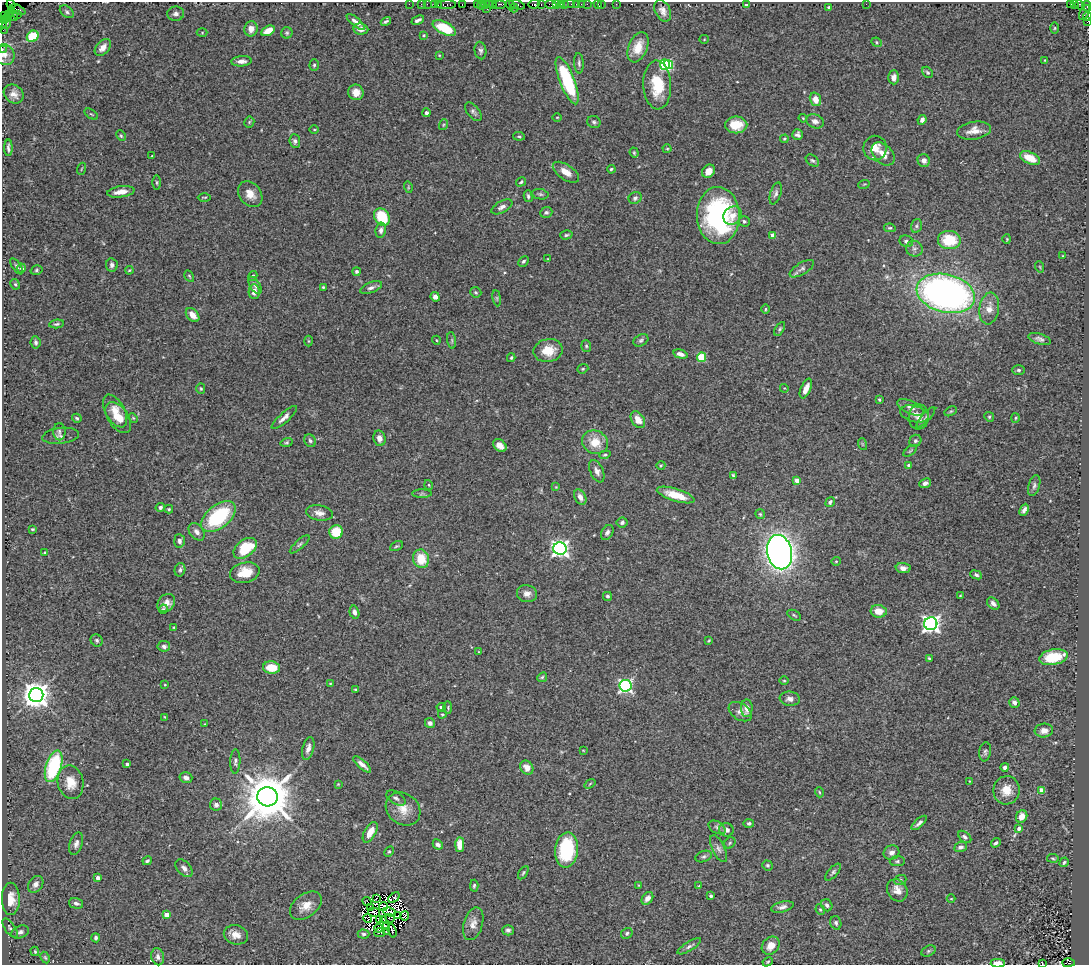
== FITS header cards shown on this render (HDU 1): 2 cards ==
NAXIS1  =                 1087
NAXIS2  =                  963

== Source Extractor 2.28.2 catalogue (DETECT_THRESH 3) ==
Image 1087 x 963 px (HDU 1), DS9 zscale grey, 1 PNG px = 1 image px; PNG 1091 x 967 px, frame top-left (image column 1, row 963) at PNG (2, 2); each listed source drawn as its Kron ellipse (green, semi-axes under 4 px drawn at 4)
Background 0.902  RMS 0.031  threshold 0.093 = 3 sigma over >= 5 px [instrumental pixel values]
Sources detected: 396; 8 with non-positive FLUX_AUTO (blend fragments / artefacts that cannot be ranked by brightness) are neither listed nor drawn; the other 388 listed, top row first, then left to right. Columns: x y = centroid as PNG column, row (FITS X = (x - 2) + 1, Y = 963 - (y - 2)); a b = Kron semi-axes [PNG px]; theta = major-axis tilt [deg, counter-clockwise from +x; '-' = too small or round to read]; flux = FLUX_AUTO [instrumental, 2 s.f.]
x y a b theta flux
11 4 5 3 - 140
409 4 2 2 - 26
421 4 2 2 - 30
427 4 2 2 - 31
434 4 2 2 - 48
438 4 3 2 - 62
462 4 3 2 - 54
477 4 3 2 - 42
485 4 3 2 - 12
489 4 3 2 - 63
493 4 3 3 - 70
500 4 6 2 0 190
534 4 6 3 8 150
541 4 3 2 - 49
557 4 3 2 - 44
564 4 3 2 - 28
569 4 6 2 0 20
576 4 3 3 - 69
581 4 2 2 - 8.7
587 4 2 2 - 23
598 4 5 2 - 14
601 4 3 2 - 13
616 4 2 2 - 16
866 4 2 2 - 3
1074 4 3 3 - 27
446 5 9 4 4 180
481 5 4 3 - 88
510 5 5 3 - 84
517 5 8 3 -19 160
551 5 5 4 - 180
561 5 3 2 - 91
746 5 3 3 - 3.2
1071 5 4 3 - 190
1080 5 5 2 - 34
1087 6 5 2 - 93
486 8 3 2 - 90
514 8 4 2 - 22
829 8 4 3 - 4.6
18 9 8 3 -25 87
11 10 4 3 - 310
663 11 11 7 -63 13
67 12 8 5 -39 5.3
1084 12 8 4 61 720
17 14 3 2 - 30
176 14 8 7 - 8.5
9 15 3 2 - 54
13 15 6 3 -65 130
5 16 4 2 - 39
1087 16 5 2 - 65
8 19 3 2 - 59
4 20 3 2 - 40
418 20 6 3 25 5.3
386 21 5 3 - 3.6
1087 21 4 2 - 56
356 22 11 4 -40 10
2 24 4 2 - 54
7 24 5 2 - 65
444 28 13 6 -27 86
1055 28 5 3 - 2.6
251 29 7 6 - 15
361 29 7 5 -6 9.4
3 30 2 2 - 21
268 31 7 4 29 28
202 32 5 3 - 2
287 33 6 5 - 3.6
423 35 4 3 - 2.2
33 36 6 5 - 78
704 39 5 4 - 2
877 42 5 4 - 2.9
103 47 10 6 47 16
638 47 16 9 68 33
2 50 2 2 - 21
480 51 9 6 -80 5.8
5 55 10 9 - 13
439 55 4 3 - 1.6
1045 60 3 2 - 1.4
241 61 10 5 4 9.8
579 63 10 4 -86 5.3
314 65 6 4 89 4.1
665 65 5 5 - 210
669 65 4 4 - 100
928 72 6 4 -49 3.7
894 77 7 5 89 12
567 81 25 7 -69 180
657 85 24 14 -87 71
356 92 8 7 - 20
14 94 10 8 -39 14
815 99 7 5 -71 20
473 112 11 6 -49 6.3
427 113 4 4 - 5.2
91 114 7 4 -35 2.6
557 117 4 3 - 1.6
803 118 4 3 - 1.8
922 120 5 4 - 8.9
815 121 9 7 -19 9.3
249 122 5 5 - 2.9
594 122 7 6 - 4.5
443 125 5 3 - 2.2
736 125 11 8 0 38
314 130 5 3 - 1.9
974 131 17 9 8 20
797 135 5 5 - 6.1
121 136 5 3 - 2.5
519 136 6 4 -8 3
784 139 4 3 - 2.3
295 141 7 5 -83 5.8
8 148 8 3 -90 6
875 148 12 11 - 25
667 149 4 4 - 2.2
634 153 5 4 - 2.4
883 154 13 9 -46 21
152 156 3 2 - 1.4
1030 158 11 5 -26 40
924 160 6 6 - 8.8
812 161 7 5 -37 4.2
81 169 6 3 70 2.2
611 169 4 4 - 3.2
708 171 7 6 - 17
566 172 15 7 -34 21
157 182 7 3 -89 2.7
521 182 5 4 - 3.1
864 184 6 3 19 1.7
408 187 5 3 - 2.1
121 192 14 5 8 21
776 193 11 5 72 6.8
250 194 14 10 -51 23
540 194 8 5 -10 4.5
528 196 6 3 -75 3.8
204 197 6 2 1 2.2
635 198 7 5 32 5.6
502 207 11 5 28 8.6
546 212 6 5 - 5
718 215 28 21 -88 340
732 216 10 8 44 17
382 217 9 7 -53 81
744 221 5 5 - 4.6
916 226 7 5 75 4.3
890 228 6 4 -11 3.1
381 230 7 5 80 7.1
566 235 6 4 16 3.5
773 235 4 4 - 21
1007 239 4 4 - 2.1
949 240 11 9 -6 74
906 241 7 5 -23 5.4
914 249 8 8 - 8.1
1063 256 3 2 - 1.6
548 259 4 2 - 1.4
523 261 6 4 44 4.6
112 265 7 6 - 7.3
17 266 9 4 -56 4.6
1040 267 6 3 -71 1.9
22 268 4 4 - 4.6
802 269 14 6 31 7.8
37 270 6 4 17 3.4
129 270 4 3 - 2.4
357 271 4 4 - 4.7
189 276 6 4 -60 2.4
253 276 5 4 - 4
15 284 5 4 - 3.1
255 285 9 5 -56 6
323 287 3 3 - 2.2
371 288 11 5 21 7.8
254 291 7 5 89 12
476 292 6 5 - 3.3
946 293 30 19 -14 1000
435 297 5 4 - 8.3
497 298 8 4 -82 3.4
989 308 16 10 82 21
766 309 4 3 - 2.4
193 315 8 5 -47 18
57 324 7 4 7 4
780 329 8 4 58 3.6
1040 339 11 5 -17 7.2
436 340 4 3 - 1.7
452 340 8 4 -82 3.6
641 340 8 5 29 4.7
309 341 5 3 - 2.2
36 342 6 5 - 5.4
586 346 6 5 - 3.5
548 350 15 11 11 40
680 354 7 4 -15 10
702 357 4 4 - 87
511 358 4 3 - 2.7
583 369 6 4 21 2.7
1019 370 6 5 - 3.9
784 388 4 3 - 1.9
201 389 5 4 - 3
806 389 10 5 66 16
879 400 4 3 - 2.6
910 407 14 6 -25 10
115 411 18 9 -61 24
951 411 6 4 30 2.8
914 414 15 8 -15 13
118 417 17 10 -55 47
919 417 12 10 83 15
926 417 13 4 48 5.5
989 417 5 4 - 3
77 418 5 4 - 3.2
133 418 5 4 - 2.4
284 418 16 5 42 12
1016 418 5 3 - 2.2
638 420 9 6 -57 21
59 432 8 6 -90 5
61 436 18 8 7 9.5
379 438 8 6 -75 11
310 441 7 5 -56 4.5
915 441 6 5 - 4.8
287 442 6 4 18 3
595 442 13 11 -22 41
862 444 6 3 -71 2.3
500 445 7 5 -40 17
910 451 8 4 36 2.9
605 455 6 4 19 3
661 465 4 3 - 1.9
909 465 4 3 - 5.6
597 471 12 6 -66 10
733 475 4 3 - 2.9
797 480 4 4 - 20
925 483 6 4 24 9.1
429 485 5 3 - 2
1034 486 11 5 74 5.9
556 487 4 4 - 2.1
422 494 10 4 0 4.1
676 495 19 6 -17 44
580 497 8 5 -64 13
830 502 5 4 - 5.1
160 507 5 4 - 5.1
169 509 4 3 - 2.5
1024 510 6 4 64 7.3
319 513 13 7 -9 14
760 514 5 5 - 2.9
218 517 20 11 40 170
622 522 5 5 - 4.7
33 529 4 3 - 2.5
197 532 10 6 -53 9.9
336 532 7 6 - 63
607 532 8 5 58 6.7
179 541 7 5 -85 6.1
300 544 12 4 42 5.2
396 546 7 4 26 3.1
245 548 13 8 37 95
560 548 6 6 - 820
780 552 17 12 -77 1800
45 553 3 3 - 2.5
421 559 9 8 - 47
836 561 4 4 - 2.4
903 568 7 5 -2 9
180 570 7 5 74 4.5
245 573 15 10 13 45
976 575 6 4 -23 4.2
527 594 10 8 -14 13
607 596 4 4 - 3.9
960 596 3 2 - 1.7
166 603 10 8 48 14
993 603 7 5 -45 9.5
163 609 4 4 - 3.7
879 611 8 6 -8 27
354 612 7 4 -75 7.5
794 615 7 4 -31 3.7
931 624 6 6 - 960
174 627 4 3 - 1.8
97 640 6 5 - 4.2
709 641 3 2 - 2
164 646 6 5 - 6.1
479 652 4 2 - 1.3
1053 657 14 7 11 83
929 658 4 2 - 2.7
271 668 8 6 -6 41
542 677 5 4 - 3
784 681 5 3 - 2.2
330 684 3 2 - 1.5
165 685 3 3 - 1.7
625 686 6 6 - 430
355 689 3 2 - 1.8
36 695 7 7 - 2700
790 699 10 7 -7 9.9
1014 702 5 5 - 9.6
441 707 4 4 - 4.6
448 708 6 3 -89 2.8
747 708 9 6 89 16
740 712 13 8 -33 12
442 714 4 3 - 2.2
165 717 4 2 - 1.8
430 723 5 5 - 6.2
205 724 3 2 - 1.7
1044 731 9 7 6 14
308 748 12 5 76 14
583 750 4 2 - 1.3
985 752 9 6 81 5.3
235 761 12 5 88 5.8
127 764 3 3 - 6.3
362 764 11 4 -41 10
54 766 16 7 72 200
1005 767 4 4 - 6.1
527 768 7 6 - 17
186 778 6 5 - 8.6
969 781 3 2 - 1.3
71 782 17 13 -79 35
338 784 3 3 - 1.7
590 784 6 3 38 2.1
1006 790 14 13 - 33
1041 790 4 4 - 37
819 792 5 3 - 2
267 797 10 9 - 11000
396 798 11 6 -33 6.4
216 805 6 6 - 5.8
403 809 18 15 -38 31
1022 816 6 5 - 20
749 823 5 4 - 4.6
919 823 10 4 42 6.8
717 827 9 6 -31 6.2
1019 828 4 3 - 9.3
726 830 7 6 - 12
370 832 11 5 61 27
965 837 7 5 -39 5.4
730 843 6 5 - 2.7
996 843 5 3 - 4.4
76 844 12 6 73 9.6
438 844 5 4 - 7.8
460 844 7 4 90 28
961 847 6 5 - 7.6
718 849 15 6 -64 11
566 850 17 11 85 150
389 851 5 4 - 3
891 853 8 7 - 11
704 857 8 5 19 5
1053 858 6 3 -9 2.4
147 861 5 3 - 3.8
897 861 7 5 0 4.4
1064 862 5 4 - 3.1
767 865 5 4 - 3.5
184 868 10 6 -46 8.6
833 872 10 4 49 4.8
523 873 7 3 57 3.4
98 878 4 4 - 14
900 880 6 5 - 3.6
36 884 9 7 50 9.3
639 885 4 2 - 1.5
474 886 6 4 86 3.4
699 886 4 3 - 1.7
897 890 11 9 -57 19
711 896 3 3 - 3.8
376 898 2 2 - 0.8
394 898 7 3 42 0.78
647 898 7 5 52 13
11 899 16 9 -89 26
951 899 4 3 - 1.5
367 902 5 2 - 2
76 903 7 5 -14 6.3
827 905 6 5 - 5.9
306 906 18 11 37 26
371 907 4 2 - 2.4
383 907 4 2 - 1.6
782 907 11 5 13 8.6
820 910 5 4 - 3
374 912 6 3 -12 1.9
390 912 6 3 -23 2.5
167 915 4 4 - 23
398 916 4 2 - 1.2
405 916 5 2 - 3.2
368 918 4 2 - 0.43
390 918 4 2 - 1.2
379 919 4 3 - 3.3
384 920 3 2 - 0.27
836 923 7 5 -73 4.7
473 924 17 9 74 17
386 926 3 2 - 1.1
10 928 11 5 -55 5.1
379 928 4 2 - 0.93
508 930 6 5 - 5.1
386 931 3 2 - 0.5
392 931 7 2 -72 4.1
20 932 9 6 21 7.7
380 933 5 3 - 6.3
627 933 6 5 - 4.6
363 934 6 4 -1 3.7
236 935 12 9 -14 19
96 938 4 3 - 4.4
689 946 13 4 31 7.3
771 946 10 8 48 20
35 951 5 3 - 2.3
928 951 7 5 27 4.1
45 957 6 4 -62 2.8
158 957 8 6 -75 8.5
768 962 5 4 - 2.6
998 963 7 3 2 26
1042 963 3 2 - 1.2
1068 963 6 4 0 610
At the frame edge (FLAGS 8, measured only in part): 10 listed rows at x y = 11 4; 1087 16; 4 20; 1087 21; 2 24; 3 30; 2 50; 998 963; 1042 963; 1068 963
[8 non-positive-flux detections neither listed nor drawn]